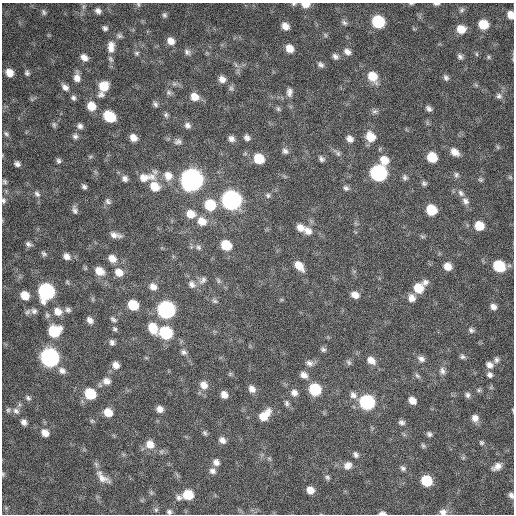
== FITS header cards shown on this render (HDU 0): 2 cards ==
NAXIS1  =                  512 / Axis length
NAXIS2  =                  512 / Axis length

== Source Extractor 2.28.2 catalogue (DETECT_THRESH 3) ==
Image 512 x 512 px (HDU 0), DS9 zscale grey, 1 PNG px = 1 image px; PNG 516 x 516 px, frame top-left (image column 1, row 512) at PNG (2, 3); no overlay
Background 399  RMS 21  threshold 63.9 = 3 sigma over >= 5 px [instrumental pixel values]
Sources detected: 210; all 210 listed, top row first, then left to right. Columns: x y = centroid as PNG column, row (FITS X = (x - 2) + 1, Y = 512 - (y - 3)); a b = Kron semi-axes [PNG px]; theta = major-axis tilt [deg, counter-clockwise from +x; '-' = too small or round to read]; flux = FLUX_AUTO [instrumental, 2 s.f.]
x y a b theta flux
411 3 5 3 - 1.5e+03
138 4 6 4 -58 2.0e+03
294 4 6 5 - 2.1e+03
305 4 8 5 -2 1.3e+04
436 4 6 3 0 3.1e+03
462 10 7 5 25 2.9e+03
98 11 7 6 - 5.5e+03
44 12 8 5 -68 3.1e+03
164 15 6 5 - 3.0e+03
511 15 7 5 -72 1.3e+04
378 22 9 8 - 9.4e+04
344 23 8 6 -29 4.0e+03
483 24 8 7 - 2.9e+04
285 26 7 6 - 1.1e+04
105 28 6 5 - 3.5e+03
461 29 8 7 - 1.8e+04
325 35 6 4 -89 2.2e+03
119 36 8 6 -27 3.5e+03
171 41 8 7 - 1.1e+04
111 47 15 9 -90 1.2e+04
290 48 8 7 - 1.5e+04
187 52 9 7 -50 4.9e+03
347 52 10 7 -36 7.1e+03
137 53 7 6 - 2.9e+03
476 54 5 3 - 1.5e+03
335 56 8 6 -40 5.1e+03
460 56 7 6 - 3.8e+03
84 57 8 6 -41 8.7e+03
488 57 6 4 -90 1.8e+03
110 59 9 6 -63 3.8e+03
236 65 7 4 -71 3.0e+03
321 65 8 6 -37 4.2e+03
9 73 7 7 - 1.5e+04
27 73 7 6 - 3.5e+03
372 76 12 8 -56 2.5e+04
77 78 10 7 -90 9.5e+03
446 78 8 6 -52 3.8e+03
222 79 8 7 - 8.7e+03
103 86 9 8 - 2.8e+04
65 87 10 6 -44 6.9e+03
231 88 6 6 - 3.5e+03
289 92 11 7 89 6.7e+03
169 93 8 7 - 4.1e+03
101 95 9 7 13 5.2e+03
499 96 8 7 - 4.4e+03
194 97 10 9 - 1.5e+04
73 98 6 6 - 3.8e+03
155 104 8 6 -58 3.8e+03
91 106 9 8 - 2.0e+04
278 109 6 6 - 2.8e+03
429 109 7 5 -50 4.6e+03
375 111 8 6 15 3.8e+03
166 115 7 6 - 3.3e+03
109 116 9 7 -37 5.2e+04
54 125 8 6 -75 3.0e+03
187 125 8 7 - 5.6e+03
80 126 7 7 - 4.8e+03
6 134 8 5 -45 3.4e+03
75 136 7 7 - 4.2e+03
370 137 11 9 -60 2.2e+04
133 138 8 6 -44 1.1e+04
247 138 7 6 - 5.2e+03
231 139 7 7 - 5.9e+03
350 139 8 6 -47 7.4e+03
178 141 10 8 20 5.2e+03
498 147 7 4 -88 2.0e+03
285 151 8 7 - 4.6e+03
455 152 10 7 -39 1.2e+04
338 153 12 6 -49 4.8e+03
90 157 6 4 19 1.9e+03
432 157 8 7 - 3.3e+04
259 159 9 8 - 3.3e+04
322 159 8 6 -49 3.9e+03
384 160 10 9 - 1.9e+04
58 161 7 6 - 3.5e+03
17 164 6 5 - 4.8e+03
378 173 9 8 - 3.2e+05
456 175 8 7 - 3.9e+03
168 176 12 11 - 1.5e+04
146 177 26 11 6 2.4e+04
405 177 8 7 - 3.9e+03
510 177 6 4 -45 2.0e+03
125 178 8 7 - 5.4e+03
191 180 10 9 - 1.2e+06
480 180 7 6 - 2.6e+03
4 182 6 5 - 2.8e+03
424 183 7 6 - 3.3e+03
84 187 6 5 - 3.7e+03
155 187 10 8 -41 2.3e+04
346 188 8 6 -38 3.9e+03
461 193 11 7 -49 6.4e+03
37 194 9 6 -47 4.9e+03
268 195 7 6 - 3.3e+03
3 200 7 5 -88 3.4e+03
231 200 10 9 - 6.7e+05
108 201 9 6 -51 3.9e+03
465 201 10 8 -46 6.6e+03
210 205 10 9 - 4.8e+04
75 210 10 5 -71 4.7e+03
431 210 8 7 - 4.4e+04
191 214 10 9 - 1.7e+04
202 221 10 9 - 1.7e+04
479 226 8 7 - 2.7e+04
300 228 10 8 -38 1.0e+04
308 231 11 9 -38 1.0e+04
115 235 12 5 -11 8.0e+03
29 244 8 5 -26 4.4e+03
226 245 8 7 - 3.9e+04
198 247 8 6 -46 3.9e+03
44 254 7 6 - 3.3e+03
67 256 8 7 - 7.1e+03
112 259 10 8 -41 1.2e+04
299 266 11 6 -47 1.7e+04
447 266 8 7 - 1.4e+04
499 266 9 8 - 6.2e+04
99 271 11 8 -37 1.6e+04
119 272 10 8 -38 1.4e+04
203 280 12 7 50 6.7e+03
218 280 8 4 -64 2.9e+03
425 282 9 7 43 6.2e+03
192 284 11 9 -56 8.1e+03
153 287 9 8 - 8.9e+03
418 288 9 8 - 3.0e+04
46 291 9 9 - 3.3e+05
25 295 8 7 - 2.0e+04
355 295 9 7 -19 8.9e+03
412 298 10 8 -66 9.7e+03
215 301 8 5 -26 3.2e+03
133 305 8 7 - 4.1e+04
493 307 7 7 - 6.5e+03
68 310 8 6 -21 4.3e+03
166 310 9 8 - 4.3e+05
34 311 10 8 -29 6.2e+03
58 311 10 9 - 1.3e+04
47 315 7 7 - 3.5e+03
113 319 8 5 -39 3.4e+03
90 320 8 6 -49 6.7e+03
153 328 12 9 -63 2.7e+04
115 329 6 5 - 2.7e+03
471 330 8 6 -51 3.6e+03
54 331 10 9 - 5.7e+04
166 333 9 8 - 1.0e+05
112 342 7 6 - 4.5e+03
323 349 7 6 - 3.3e+03
184 352 7 7 - 4.1e+03
50 357 9 8 - 5.8e+05
462 357 7 5 -11 3.3e+03
421 359 10 7 -26 6.0e+03
371 360 10 7 -37 1.1e+04
496 360 8 6 79 4.5e+03
349 362 8 6 -52 3.2e+03
309 363 10 7 -19 6.0e+03
116 365 8 7 - 9.0e+03
489 365 9 7 -35 7.9e+03
62 371 10 8 -32 6.9e+03
442 371 10 7 -68 5.8e+03
230 374 6 5 - 2.0e+03
304 375 9 7 -36 7.9e+03
490 375 8 7 - 4.8e+03
417 376 9 5 -45 3.3e+03
106 381 10 8 -16 8.9e+03
204 385 10 8 -51 1.2e+04
252 389 8 7 - 8.7e+03
315 389 9 8 - 7.2e+04
479 390 6 5 - 2.5e+03
294 393 8 8 - 7.3e+03
90 394 9 8 - 5.6e+04
224 395 6 6 - 9.9e+03
353 395 9 8 - 7.3e+03
468 395 8 7 - 4.1e+03
28 398 8 6 -47 3.8e+03
412 401 7 6 - 1.1e+04
367 402 9 8 - 2.1e+05
287 403 8 6 -77 3.8e+03
160 409 7 6 - 8.3e+03
8 410 8 6 64 3.1e+03
16 411 10 8 -35 6.2e+03
108 412 8 7 - 2.0e+04
264 415 15 8 44 2.2e+04
475 418 8 8 - 8.8e+03
92 421 6 5 - 2.0e+03
24 422 7 6 - 6.4e+03
402 422 8 6 -10 4.3e+03
45 433 9 7 -47 1.1e+04
205 433 7 6 - 2.8e+03
429 434 6 6 - 3.6e+03
222 440 8 7 - 7.0e+03
481 442 6 5 - 2.6e+03
150 444 11 9 -50 1.5e+04
423 446 7 5 -48 2.5e+03
356 455 8 6 -58 4.1e+03
269 458 6 4 -19 2.0e+03
216 462 8 7 - 7.2e+03
348 465 12 10 38 9.9e+03
497 466 12 7 31 8.9e+03
403 468 8 6 -39 4.0e+03
212 471 9 7 -26 6.1e+03
3 474 6 4 -71 1.9e+03
327 477 7 6 - 2.9e+03
102 478 20 8 -39 1.3e+04
426 481 8 7 - 5.3e+04
310 490 7 6 - 1.2e+04
151 493 6 4 72 2.2e+03
188 495 8 8 - 3.6e+04
511 495 7 5 -62 4.3e+03
179 497 8 7 - 4.9e+03
156 510 6 5 - 2.4e+03
169 512 6 5 - 3.3e+03
443 512 10 8 4 6.8e+03
382 513 7 4 0 4.6e+03
At the frame edge (FLAGS 8, measured only in part): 12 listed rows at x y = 411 3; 138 4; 294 4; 305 4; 436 4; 511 15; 3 200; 3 474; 511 495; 169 512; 443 512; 382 513